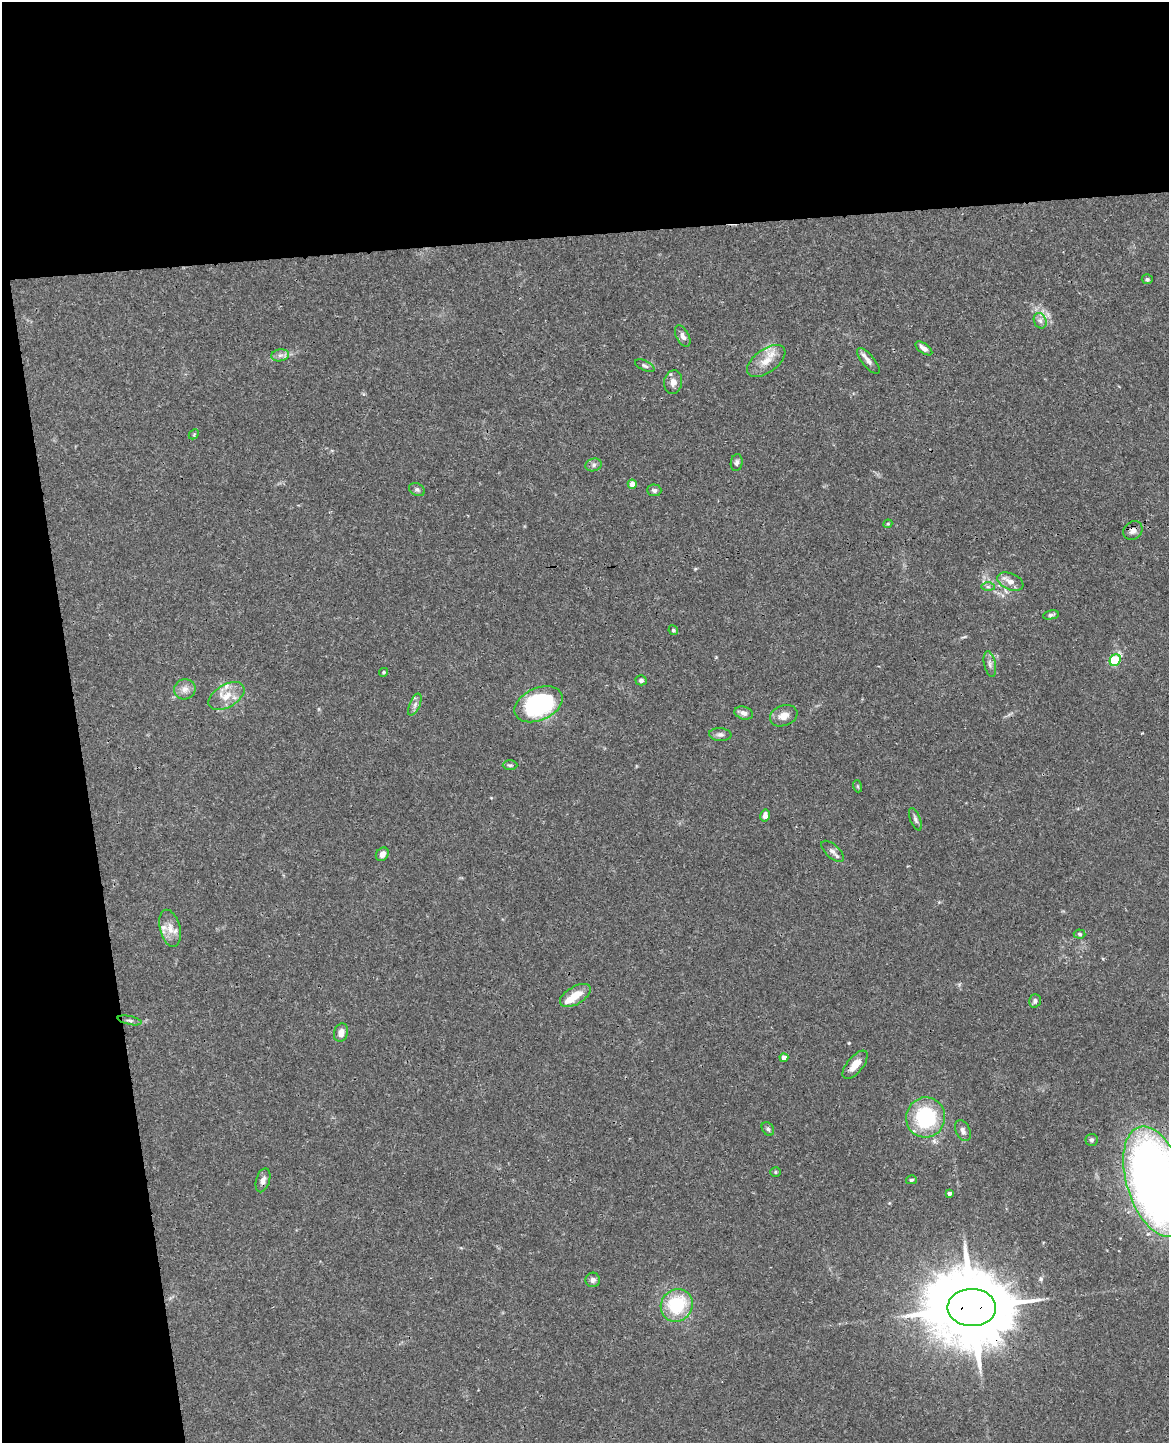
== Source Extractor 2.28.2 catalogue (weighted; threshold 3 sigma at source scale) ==
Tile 1 of 4 x 3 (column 1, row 1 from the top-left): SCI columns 58-1224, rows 3027-4467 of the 4785 x 4718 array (HDU 1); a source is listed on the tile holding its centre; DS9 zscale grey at full resolution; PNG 1171 x 1445 px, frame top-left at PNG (2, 2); each listed source drawn as its Kron ellipse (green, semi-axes under 4 px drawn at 4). Shown black and unused: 23% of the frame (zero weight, under 3 of 4 exposures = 6% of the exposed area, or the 3 px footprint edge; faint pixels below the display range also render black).
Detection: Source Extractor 2.28.2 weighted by HDU 2 'WHT'; one run over the whole footprint, this tile lists its part. Background 0.0427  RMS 0.003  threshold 0.0134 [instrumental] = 3 sigma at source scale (4.5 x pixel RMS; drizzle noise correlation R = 1.50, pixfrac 1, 0.05/0.05 arcsec/px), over >= 5 px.
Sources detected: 62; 1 too faint to see at this stretch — neither listed nor drawn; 3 inside a brighter listed object's ellipse — not listed separately; the other 58 listed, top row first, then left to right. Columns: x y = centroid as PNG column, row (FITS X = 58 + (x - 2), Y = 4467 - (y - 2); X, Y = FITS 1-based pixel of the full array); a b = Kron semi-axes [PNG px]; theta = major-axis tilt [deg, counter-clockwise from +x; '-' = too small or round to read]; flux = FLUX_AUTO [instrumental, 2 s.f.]
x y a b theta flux
1147 279 5 5 - 0.57
1040 321 8 6 -68 1.1
683 336 12 6 -62 1.3
924 348 9 5 -36 1.4
280 355 9 6 7 1.1
766 361 22 11 36 4.8
868 361 16 6 -50 1.6
645 366 10 5 -25 0.73
673 382 12 9 80 2
194 434 6 4 46 0.36
737 463 8 6 81 0.93
593 465 8 6 17 0.91
632 484 4 4 - 3.1
417 490 8 6 -26 0.7
654 490 7 6 - 0.77
888 524 4 4 - 0.3
1133 531 10 8 41 1.6
1010 582 14 8 -24 2.4
988 587 7 4 -1 0.63
1051 615 8 4 10 0.68
673 630 5 4 - 0.49
1115 660 6 5 - 18
990 664 13 6 -78 1.2
384 672 4 4 - 0.43
641 680 5 5 - 0.77
185 689 11 10 - 2
226 696 20 11 31 4.5
538 704 25 16 24 39
415 705 12 5 66 1.2
744 713 9 6 -17 1.4
784 716 14 10 21 2.8
720 735 11 6 -4 1.1
510 765 7 5 0 0.56
857 786 6 4 -71 0.39
765 816 6 4 79 1.5
915 819 12 5 -68 0.9
833 851 14 6 -42 1.4
382 854 7 6 - 1.9
170 928 19 10 -76 3.4
1080 934 6 4 -5 0.53
575 995 17 9 30 4.4
1035 1001 6 6 - 0.76
130 1020 12 3 -12 0.77
341 1033 9 7 72 1.7
784 1058 4 4 - 2.2
855 1065 17 8 50 3.6
926 1117 20 19 - 24
768 1129 7 5 -54 0.73
963 1131 11 7 -65 1.3
1092 1140 6 6 - 0.7
775 1172 5 4 - 0.47
263 1180 12 7 73 1.4
911 1180 5 4 - 0.49
1156 1181 57 29 -73 250
949 1193 4 3 - 0.97
593 1280 7 7 - 1.1
677 1305 17 15 51 17
972 1308 24 18 -1 4100
Overlapping masked pixels (flux is a lower limit): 3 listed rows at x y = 1133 531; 855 1065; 972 1308
Isophote crosses this tile's border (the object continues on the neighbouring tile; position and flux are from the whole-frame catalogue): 1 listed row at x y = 1156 1181